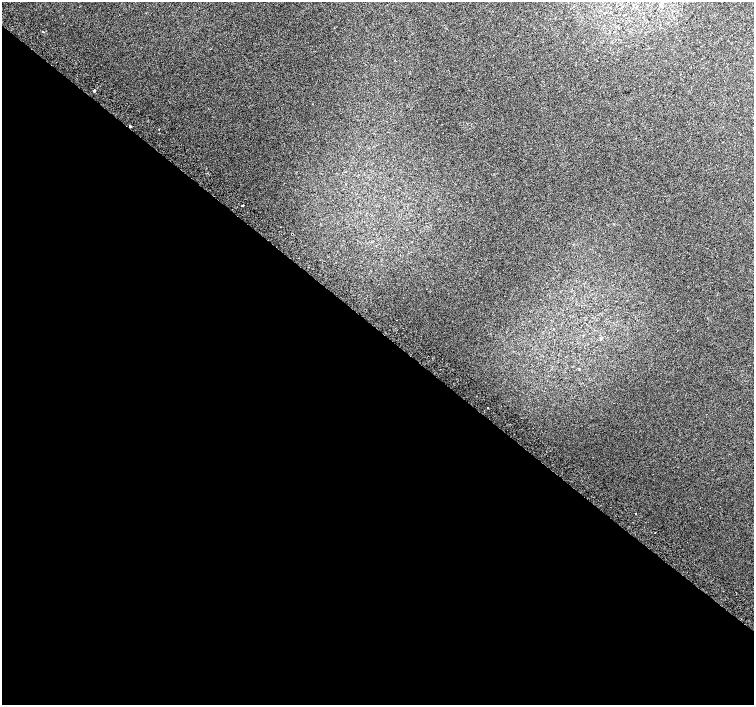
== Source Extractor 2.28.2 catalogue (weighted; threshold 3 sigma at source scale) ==
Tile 14 of 4 x 4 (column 2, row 4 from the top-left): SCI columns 1539-3041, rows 267-1672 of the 6074 x 6092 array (HDU 1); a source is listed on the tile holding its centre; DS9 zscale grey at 2 x 2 block average (1 PNG px = mean of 2 x 2 image px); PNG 756 x 707 px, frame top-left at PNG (2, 2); no overlay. Shown black and unused: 53% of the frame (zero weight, under 2 of 3 exposures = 2% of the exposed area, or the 3 px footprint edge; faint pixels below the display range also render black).
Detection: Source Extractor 2.28.2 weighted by HDU 2 'WHT'; one run over the whole footprint, this tile lists its part. Background 0.0316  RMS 0.0079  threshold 0.0358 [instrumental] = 3 sigma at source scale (4.5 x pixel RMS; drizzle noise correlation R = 1.50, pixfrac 1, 0.0396/0.0396 arcsec/px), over >= 5 px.
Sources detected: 6; all 6 listed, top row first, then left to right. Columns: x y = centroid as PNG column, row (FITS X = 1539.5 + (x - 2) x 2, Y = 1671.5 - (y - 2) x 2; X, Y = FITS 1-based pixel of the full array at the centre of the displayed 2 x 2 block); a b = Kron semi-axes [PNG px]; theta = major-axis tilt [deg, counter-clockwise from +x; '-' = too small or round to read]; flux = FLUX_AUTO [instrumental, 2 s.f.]
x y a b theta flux
43 32 2 2 - 1.3
94 91 2 2 - 49
130 126 2 2 - 6.4
242 205 2 2 - 4.2
488 408 2 2 - 2.1
636 514 2 2 - 0.66
Overlapping masked pixels (flux is a lower limit): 1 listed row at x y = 130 126